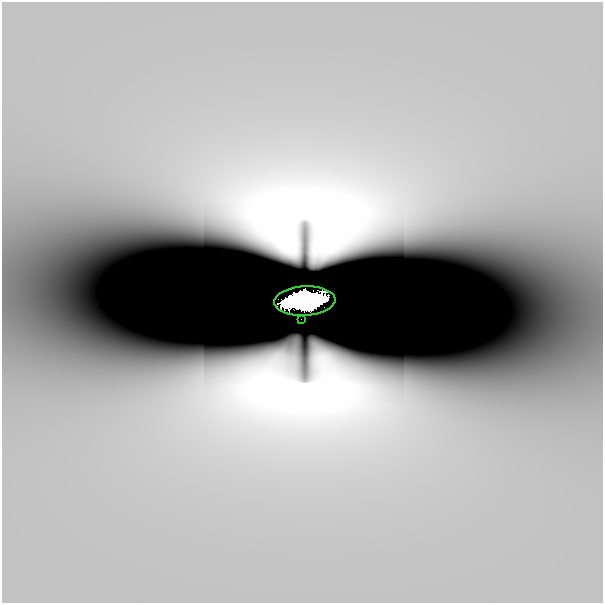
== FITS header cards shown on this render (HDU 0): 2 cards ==
NAXIS1  =                  601
NAXIS2  =                  601

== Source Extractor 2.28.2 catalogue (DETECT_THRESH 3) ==
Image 601 x 601 px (HDU 0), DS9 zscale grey, 1 PNG px = 1 image px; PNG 605 x 605 px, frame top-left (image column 1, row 601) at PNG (2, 2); each listed source drawn as its Kron ellipse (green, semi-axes under 4 px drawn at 4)
Background 1.74e-10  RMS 2.4e-10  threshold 7.28e-10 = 3 sigma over >= 5 px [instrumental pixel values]
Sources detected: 4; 2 with non-positive FLUX_AUTO (blend fragments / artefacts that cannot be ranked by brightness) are neither listed nor drawn; the other 2 listed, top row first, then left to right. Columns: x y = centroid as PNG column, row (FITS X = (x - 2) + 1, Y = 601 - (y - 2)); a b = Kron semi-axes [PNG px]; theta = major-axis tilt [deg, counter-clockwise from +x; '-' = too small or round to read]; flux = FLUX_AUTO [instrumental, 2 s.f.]
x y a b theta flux
305 301 30 14 3 36
301 319 2 2 - 0.028
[2 non-positive-flux detections neither listed nor drawn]